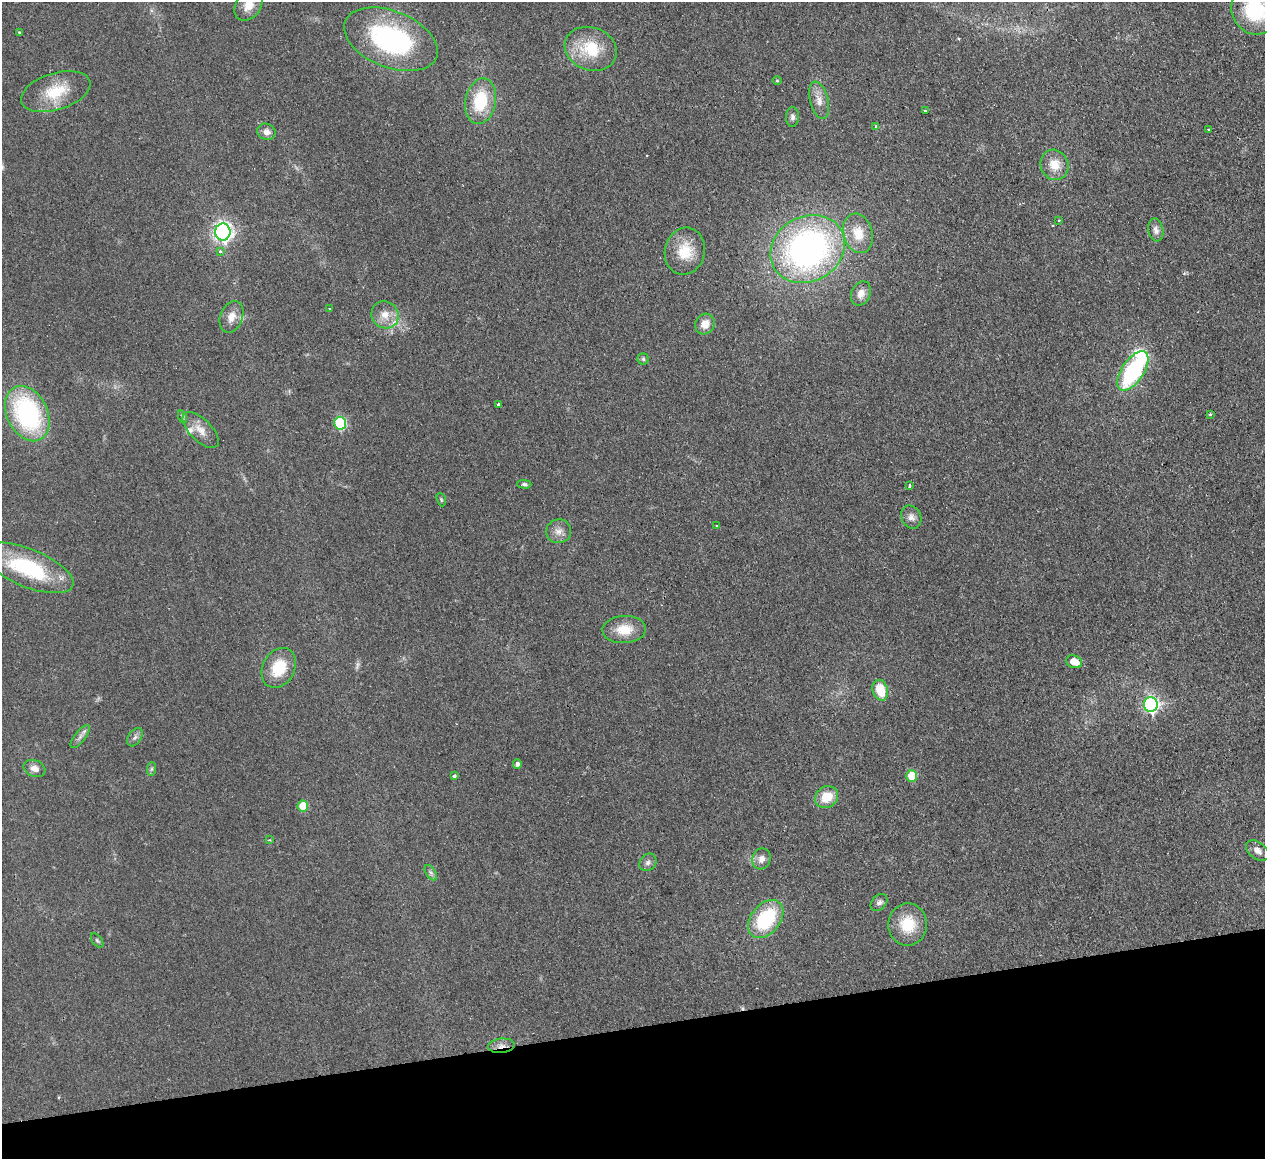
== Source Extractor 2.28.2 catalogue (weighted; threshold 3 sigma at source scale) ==
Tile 14 of 4 x 4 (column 2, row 4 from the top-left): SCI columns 1320-2582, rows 279-1435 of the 5166 x 5065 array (HDU 1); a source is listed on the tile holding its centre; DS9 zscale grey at full resolution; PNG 1267 x 1161 px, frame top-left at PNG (2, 2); each listed source drawn as its Kron ellipse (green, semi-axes under 4 px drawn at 4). Shown black and unused: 11% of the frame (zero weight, under 2 of 3 exposures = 3% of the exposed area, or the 3 px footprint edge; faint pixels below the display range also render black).
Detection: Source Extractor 2.28.2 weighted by HDU 2 'WHT'; one run over the whole footprint, this tile lists its part. Background 0.0582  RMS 0.0088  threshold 0.0396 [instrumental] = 3 sigma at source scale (4.5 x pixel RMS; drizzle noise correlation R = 1.50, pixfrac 1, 0.05/0.05 arcsec/px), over >= 5 px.
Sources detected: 71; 1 too faint to see at this stretch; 1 cosmic-ray / hot-pixel residue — neither listed nor drawn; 3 inside a brighter listed object's ellipse — not listed separately; the other 66 listed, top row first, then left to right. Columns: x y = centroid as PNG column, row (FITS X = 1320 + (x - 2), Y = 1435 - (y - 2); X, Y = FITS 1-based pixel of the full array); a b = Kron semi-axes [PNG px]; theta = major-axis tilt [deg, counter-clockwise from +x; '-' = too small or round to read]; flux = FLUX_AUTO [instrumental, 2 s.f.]
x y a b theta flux
248 5 17 12 55 13
1255 10 25 23 -47 54
19 32 3 3 - 1.2
391 39 49 28 -22 130
591 49 27 21 -19 35
777 81 5 3 - 0.85
56 92 36 18 17 30
819 100 19 9 -75 8.2
481 101 23 15 79 38
925 110 3 3 - 2.9
792 117 10 6 88 2.8
876 126 4 3 - 1.5
1209 130 3 2 - 0.94
266 132 9 8 - 4.6
1054 165 15 14 - 14
1059 220 3 2 - 0.86
1156 230 11 7 -80 4.3
223 232 8 7 - 330
858 233 20 14 -74 18
808 249 39 32 28 290
685 251 24 20 76 23
220 252 4 3 - 2.3
861 294 12 9 66 7
330 308 3 2 - 0.63
385 315 14 13 - 11
231 317 16 11 69 9.3
705 324 11 9 56 9.6
643 359 5 5 - 1.4
1133 371 23 11 56 97
499 405 4 3 - 9.6
27 414 29 20 -64 120
1210 414 4 3 - 0.8
183 417 7 4 -71 1.2
340 423 6 6 - 74
201 430 23 11 -45 9.9
524 484 7 4 -2 1.6
910 486 4 2 - 1
441 500 7 4 -71 1.2
911 517 12 9 -63 5
716 526 3 2 - 0.6
559 531 12 12 - 6.5
28 568 48 19 -22 73
624 630 22 13 3 19
1074 662 8 6 -20 13
279 668 21 16 61 27
880 690 10 7 -74 21
1151 704 7 7 - 200
80 737 14 5 52 3.5
135 737 10 6 56 2.9
517 764 5 4 - 2.9
35 769 11 8 -21 6.1
152 769 7 4 89 1.6
454 776 3 3 - 5
912 776 5 5 - 21
827 797 12 10 36 18
303 806 5 5 - 24
269 840 4 4 - 0.93
1257 851 13 8 -38 5.3
761 859 10 9 - 6
648 862 9 8 - 3.1
431 873 8 5 -59 2.1
879 902 9 7 47 2.9
766 919 21 14 52 57
908 924 21 19 88 25
97 941 8 4 -52 1.5
501 1046 13 7 6 5.3
Overlapping masked pixels (flux is a lower limit): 1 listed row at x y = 501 1046
Isophote crosses this tile's border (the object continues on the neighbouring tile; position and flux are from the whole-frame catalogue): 2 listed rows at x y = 248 5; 1255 10